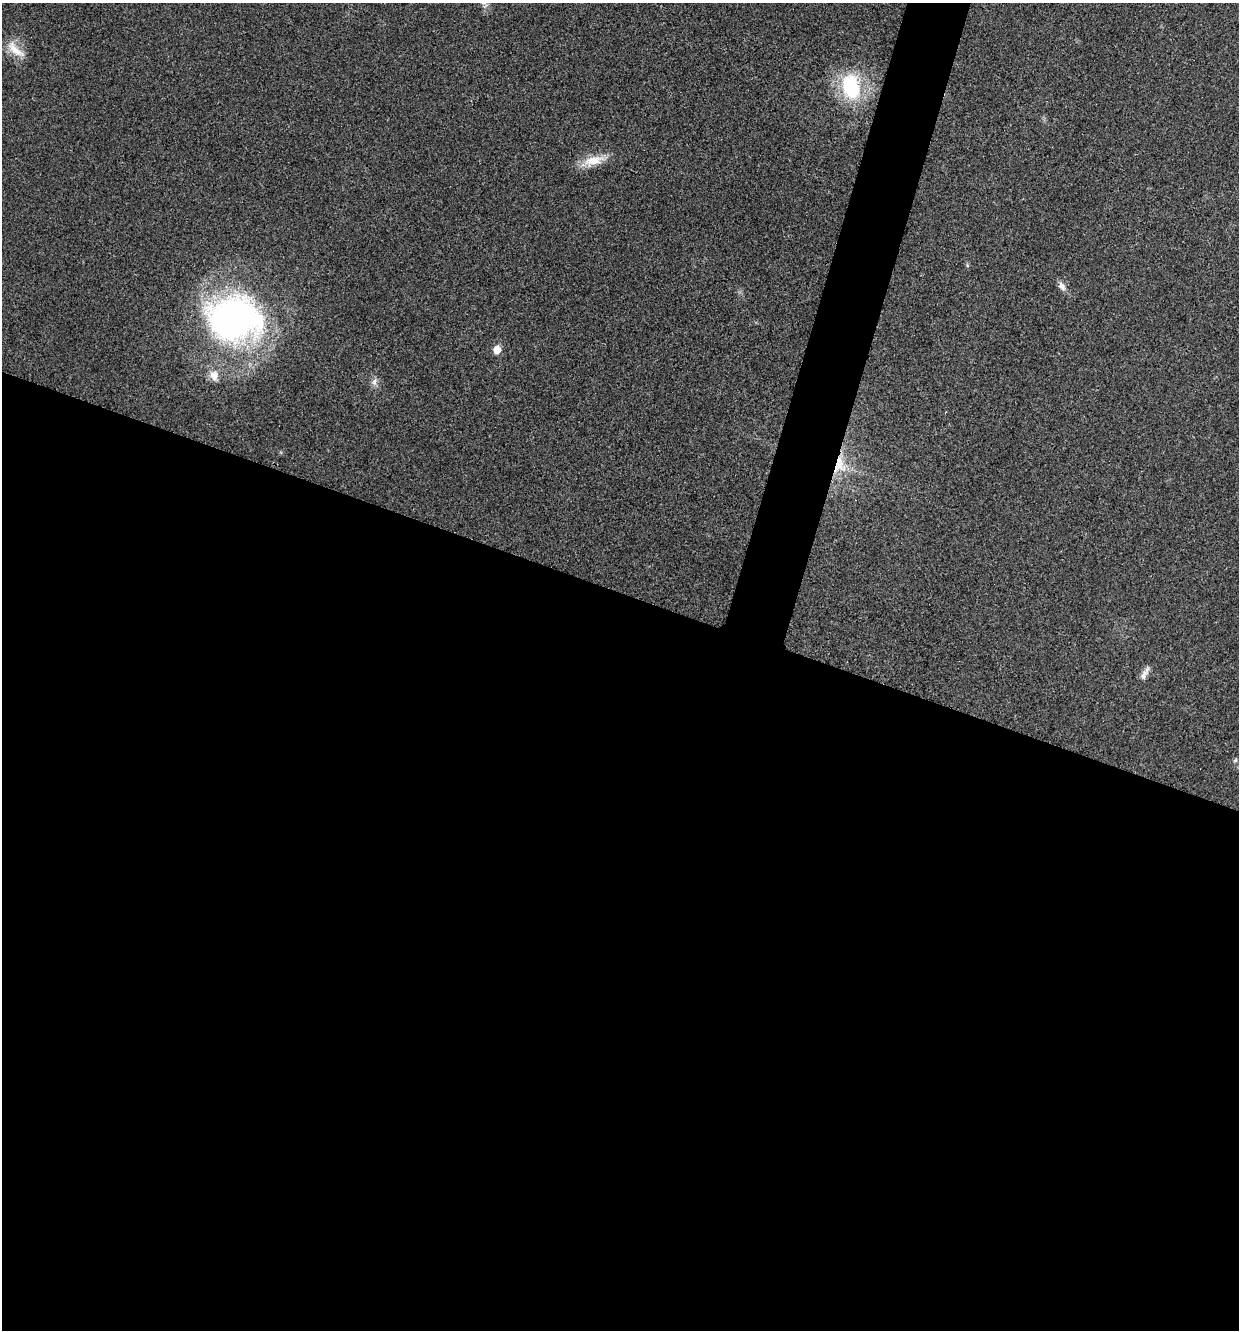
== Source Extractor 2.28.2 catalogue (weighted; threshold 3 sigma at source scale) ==
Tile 14 of 4 x 4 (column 2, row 4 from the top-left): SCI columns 1371-2607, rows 9-1336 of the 5343 x 5332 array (HDU 1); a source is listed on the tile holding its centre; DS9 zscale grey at full resolution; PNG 1241 x 1332 px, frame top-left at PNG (2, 3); no overlay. Shown black and unused: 58% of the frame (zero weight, under 3 of 4 exposures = <1% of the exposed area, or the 3 px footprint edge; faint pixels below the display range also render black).
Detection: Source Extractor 2.28.2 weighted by HDU 2 'WHT'; one run over the whole footprint, this tile lists its part. Background 0.0283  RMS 0.0061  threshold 0.0274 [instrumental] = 3 sigma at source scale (4.5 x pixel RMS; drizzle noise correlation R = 1.50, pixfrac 1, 0.05/0.05 arcsec/px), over >= 5 px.
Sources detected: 10; all 10 listed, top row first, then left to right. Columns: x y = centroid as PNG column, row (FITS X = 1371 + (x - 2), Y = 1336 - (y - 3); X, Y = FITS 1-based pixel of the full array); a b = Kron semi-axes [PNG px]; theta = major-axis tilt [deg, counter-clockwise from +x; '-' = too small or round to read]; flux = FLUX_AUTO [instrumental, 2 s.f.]
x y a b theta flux
15 50 30 9 -42 8.4
851 87 26 17 -76 45
593 160 27 12 10 11
1062 286 13 7 -54 3
234 319 60 48 1 220
497 350 6 5 - 11
214 375 14 11 -78 5.9
374 382 10 6 62 2.4
838 462 32 14 -64 19
1145 673 21 6 60 3.4
Overlapping masked pixels (flux is a lower limit): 1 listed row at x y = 838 462